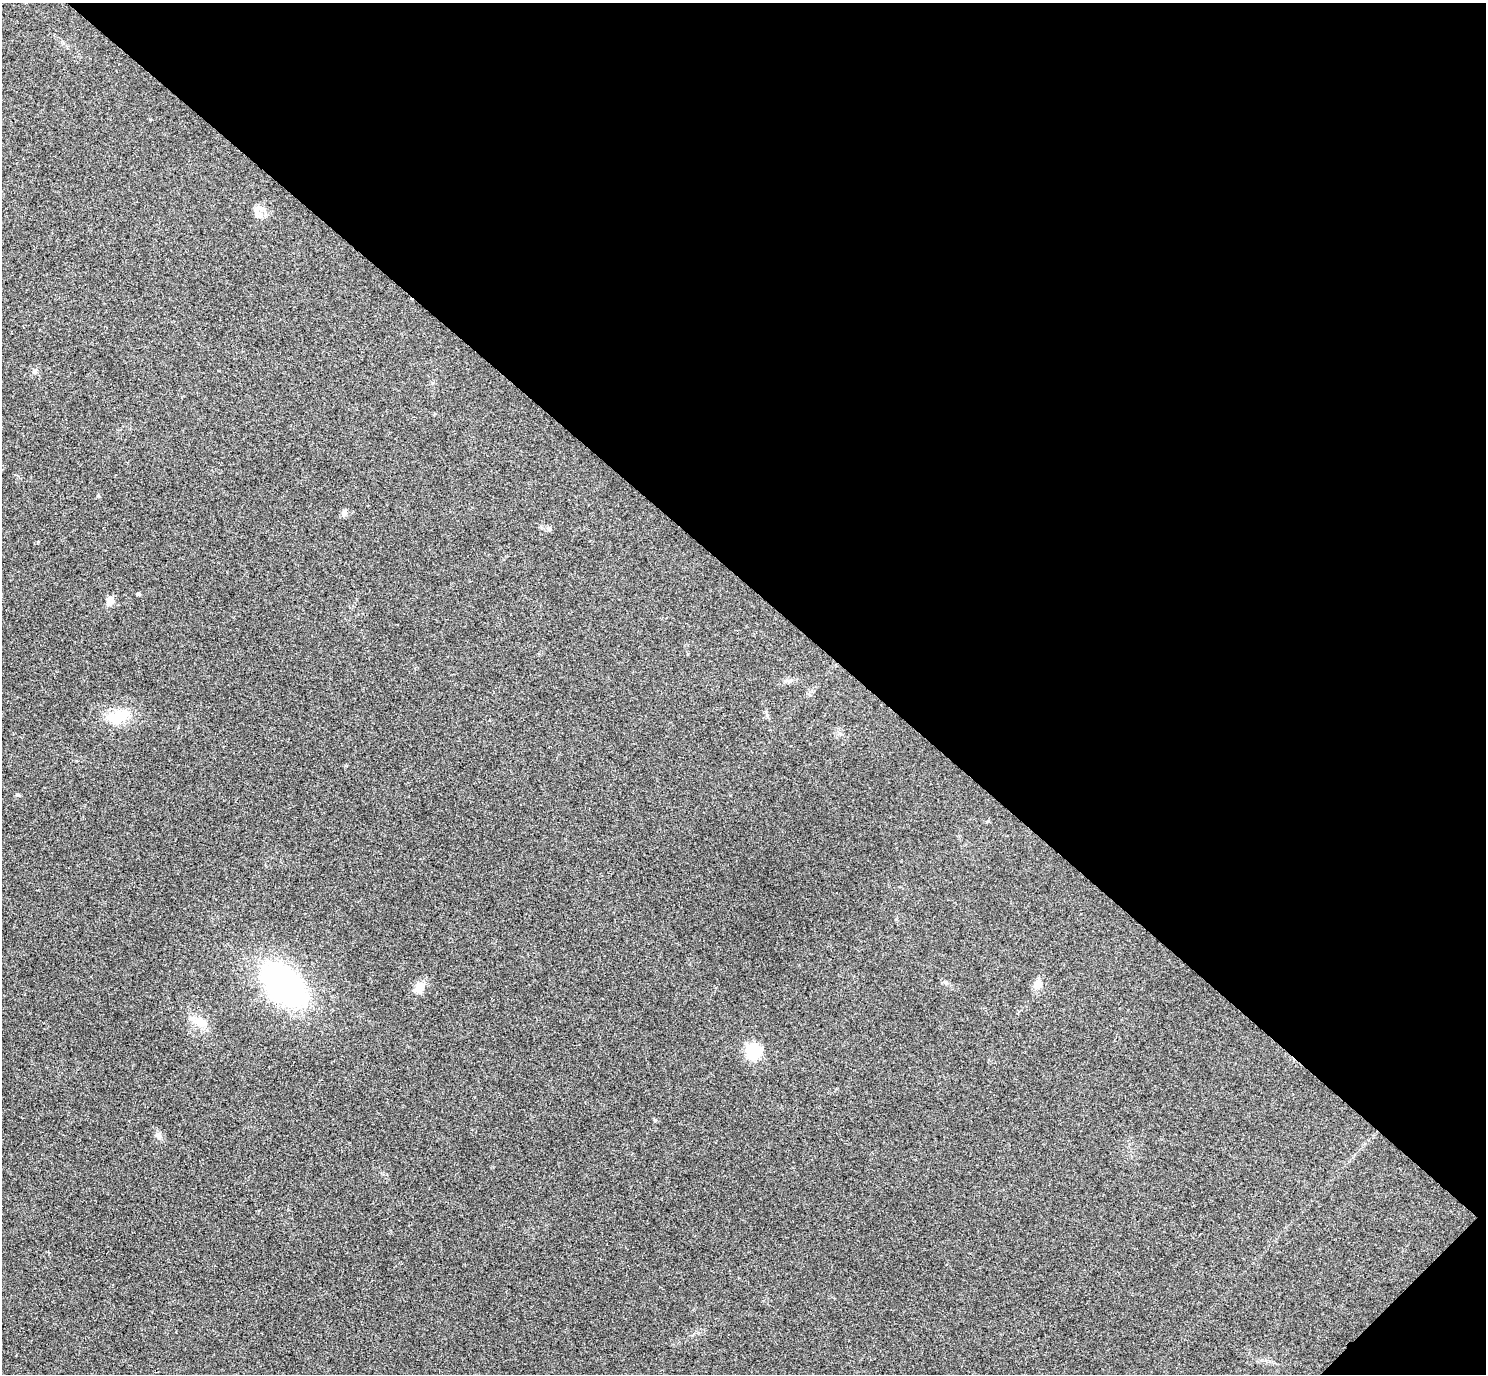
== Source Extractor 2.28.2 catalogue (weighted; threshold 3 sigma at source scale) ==
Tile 8 of 4 x 4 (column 4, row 2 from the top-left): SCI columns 4495-5978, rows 2943-4314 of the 6023 x 6026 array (HDU 1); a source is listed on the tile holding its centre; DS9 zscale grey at full resolution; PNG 1488 x 1376 px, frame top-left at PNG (2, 3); no overlay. Shown black and unused: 43% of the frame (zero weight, under 3 of 4 exposures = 6% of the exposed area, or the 3 px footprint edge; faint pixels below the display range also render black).
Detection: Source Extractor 2.28.2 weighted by HDU 2 'WHT'; one run over the whole footprint, this tile lists its part. Background 0.0272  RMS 0.0062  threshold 0.0281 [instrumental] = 3 sigma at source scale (4.5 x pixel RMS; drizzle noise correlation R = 1.50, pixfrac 1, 0.05/0.05 arcsec/px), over >= 5 px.
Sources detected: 14; all 14 listed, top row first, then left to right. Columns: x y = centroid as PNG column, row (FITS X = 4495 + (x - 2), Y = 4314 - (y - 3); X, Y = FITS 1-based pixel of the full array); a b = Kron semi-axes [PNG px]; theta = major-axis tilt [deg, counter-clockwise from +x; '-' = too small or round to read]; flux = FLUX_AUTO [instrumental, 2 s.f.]
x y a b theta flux
258 209 18 6 34 3.1
35 371 7 6 - 1.5
344 513 9 6 62 1.9
549 529 7 4 -58 1.1
138 594 3 3 - 1.1
110 601 11 8 79 4.4
119 717 27 16 18 16
1037 984 11 9 70 4.9
284 985 45 27 -45 160
419 987 18 11 47 5.6
200 1021 17 13 -29 8.5
753 1051 14 13 - 21
655 1120 5 4 - 0.73
158 1135 10 7 -58 2.5
Unlisted compact peaks at least as high as the median listed source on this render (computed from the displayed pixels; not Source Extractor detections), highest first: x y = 18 795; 98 496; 767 715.